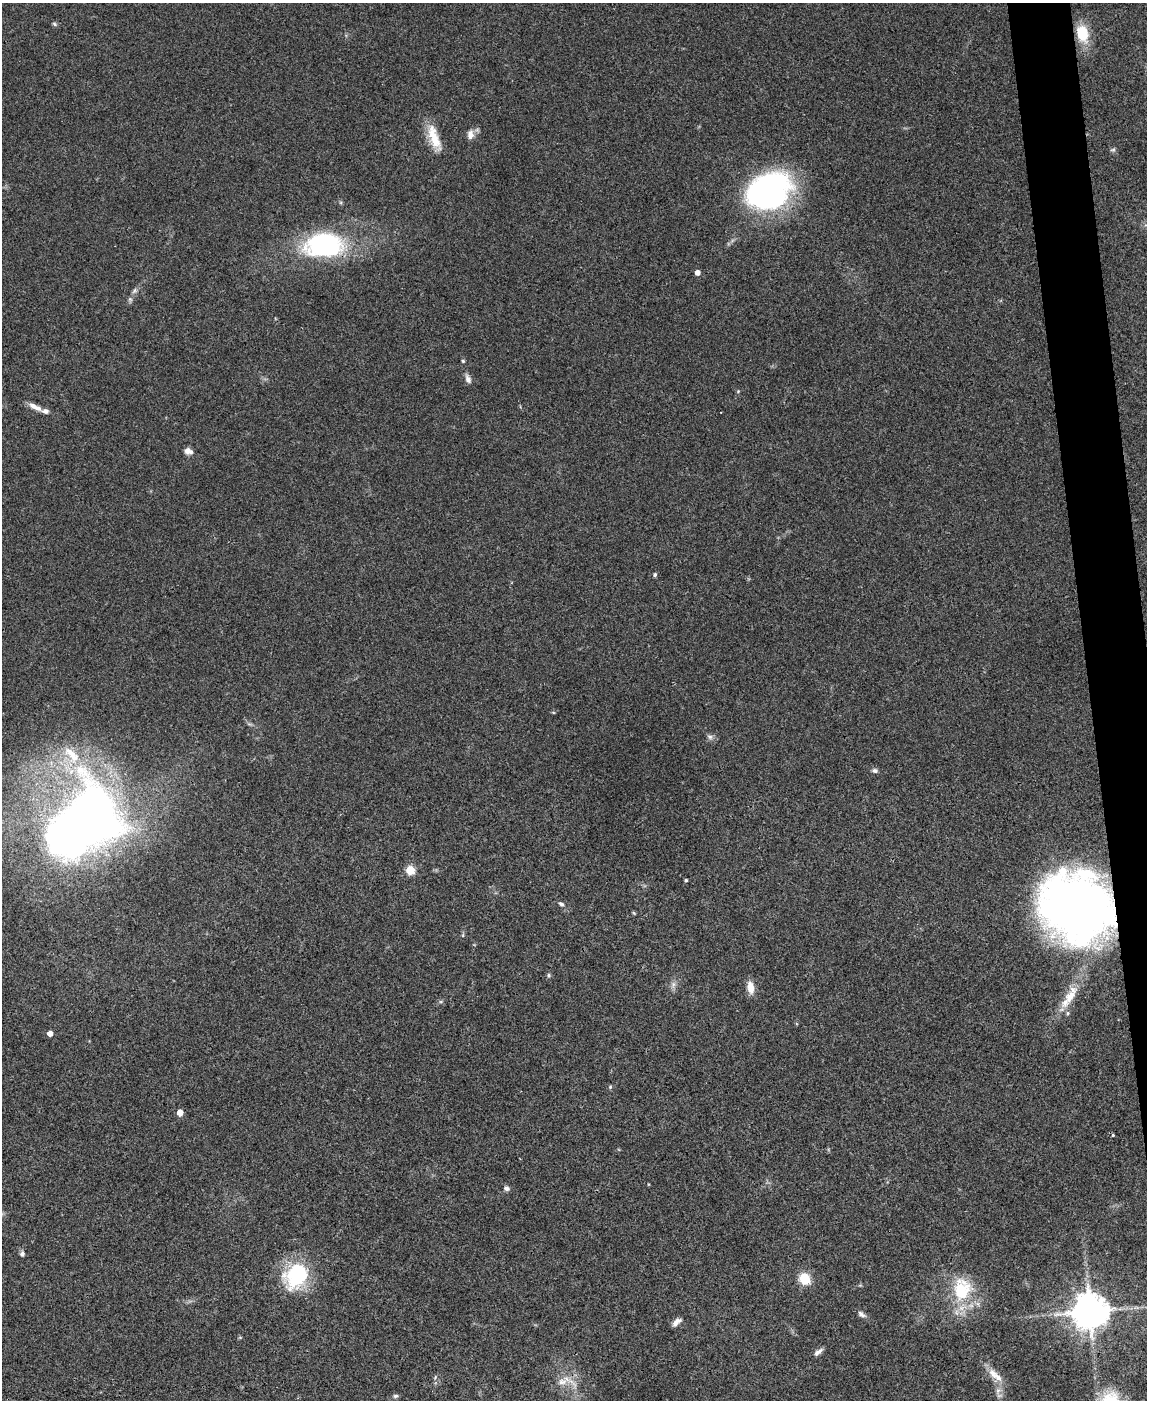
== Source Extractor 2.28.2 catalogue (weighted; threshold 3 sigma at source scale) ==
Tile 6 of 4 x 3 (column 2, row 2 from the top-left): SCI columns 1148-2292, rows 1635-3032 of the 4582 x 4561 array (HDU 1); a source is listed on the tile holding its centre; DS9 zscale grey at full resolution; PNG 1149 x 1402 px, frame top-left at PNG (2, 3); no overlay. Shown black and unused: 4% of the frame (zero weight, under 3 of 4 exposures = <1% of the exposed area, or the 3 px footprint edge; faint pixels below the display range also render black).
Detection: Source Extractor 2.28.2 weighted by HDU 2 'WHT'; one run over the whole footprint, this tile lists its part. Background 0.0661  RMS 0.0051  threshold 0.0232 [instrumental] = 3 sigma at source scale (4.5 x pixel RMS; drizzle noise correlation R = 1.50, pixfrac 1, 0.05/0.05 arcsec/px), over >= 5 px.
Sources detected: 51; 1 inside a brighter object's white glare — not listed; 4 inside a brighter listed object's ellipse — not listed separately; the other 46 listed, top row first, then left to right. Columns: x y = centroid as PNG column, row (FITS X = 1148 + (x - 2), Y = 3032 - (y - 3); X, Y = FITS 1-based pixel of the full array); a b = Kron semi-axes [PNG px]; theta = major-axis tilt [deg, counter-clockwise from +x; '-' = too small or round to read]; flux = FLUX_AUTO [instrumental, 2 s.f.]
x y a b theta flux
54 24 7 5 -28 0.95
1082 33 24 15 -75 14
470 134 13 8 90 3.5
434 138 35 12 -71 12
1113 150 7 5 8 1
768 191 44 33 24 140
324 245 46 28 2 69
697 273 5 4 - 3.3
134 291 9 5 39 1.5
463 361 4 4 - 0.65
468 379 12 7 -67 2.3
738 391 4 4 - 0.51
35 407 19 6 -25 4.2
188 451 10 7 -14 3
655 574 5 5 - 0.95
710 737 8 6 -15 1.6
72 755 31 13 -48 14
875 771 7 6 - 1.4
91 816 30 23 -87 440
410 870 5 5 - 26
686 880 4 3 - 0.7
561 904 10 6 -27 1.5
1077 908 70 58 -36 370
634 913 6 3 -70 0.52
463 935 6 4 73 0.65
548 975 6 5 - 0.83
673 984 10 6 64 2
751 987 14 8 -80 5.9
1069 998 39 11 55 13
50 1033 4 4 - 3.9
610 1087 5 4 - 0.65
180 1112 5 4 - 7.4
1113 1135 4 4 - 0.62
507 1188 7 6 - 1.6
22 1254 6 5 - 1.4
296 1276 34 26 49 37
805 1279 9 8 - 16
962 1289 34 27 82 29
1090 1311 11 10 - 1200
862 1314 12 6 -33 1.9
676 1322 12 6 42 2.6
818 1352 13 5 37 2.2
993 1373 16 11 -68 5.5
562 1382 24 10 -17 7.4
998 1390 10 7 49 2.4
395 1396 7 5 4 1.1
Overlapping masked pixels (flux is a lower limit): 2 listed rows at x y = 324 245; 1077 908